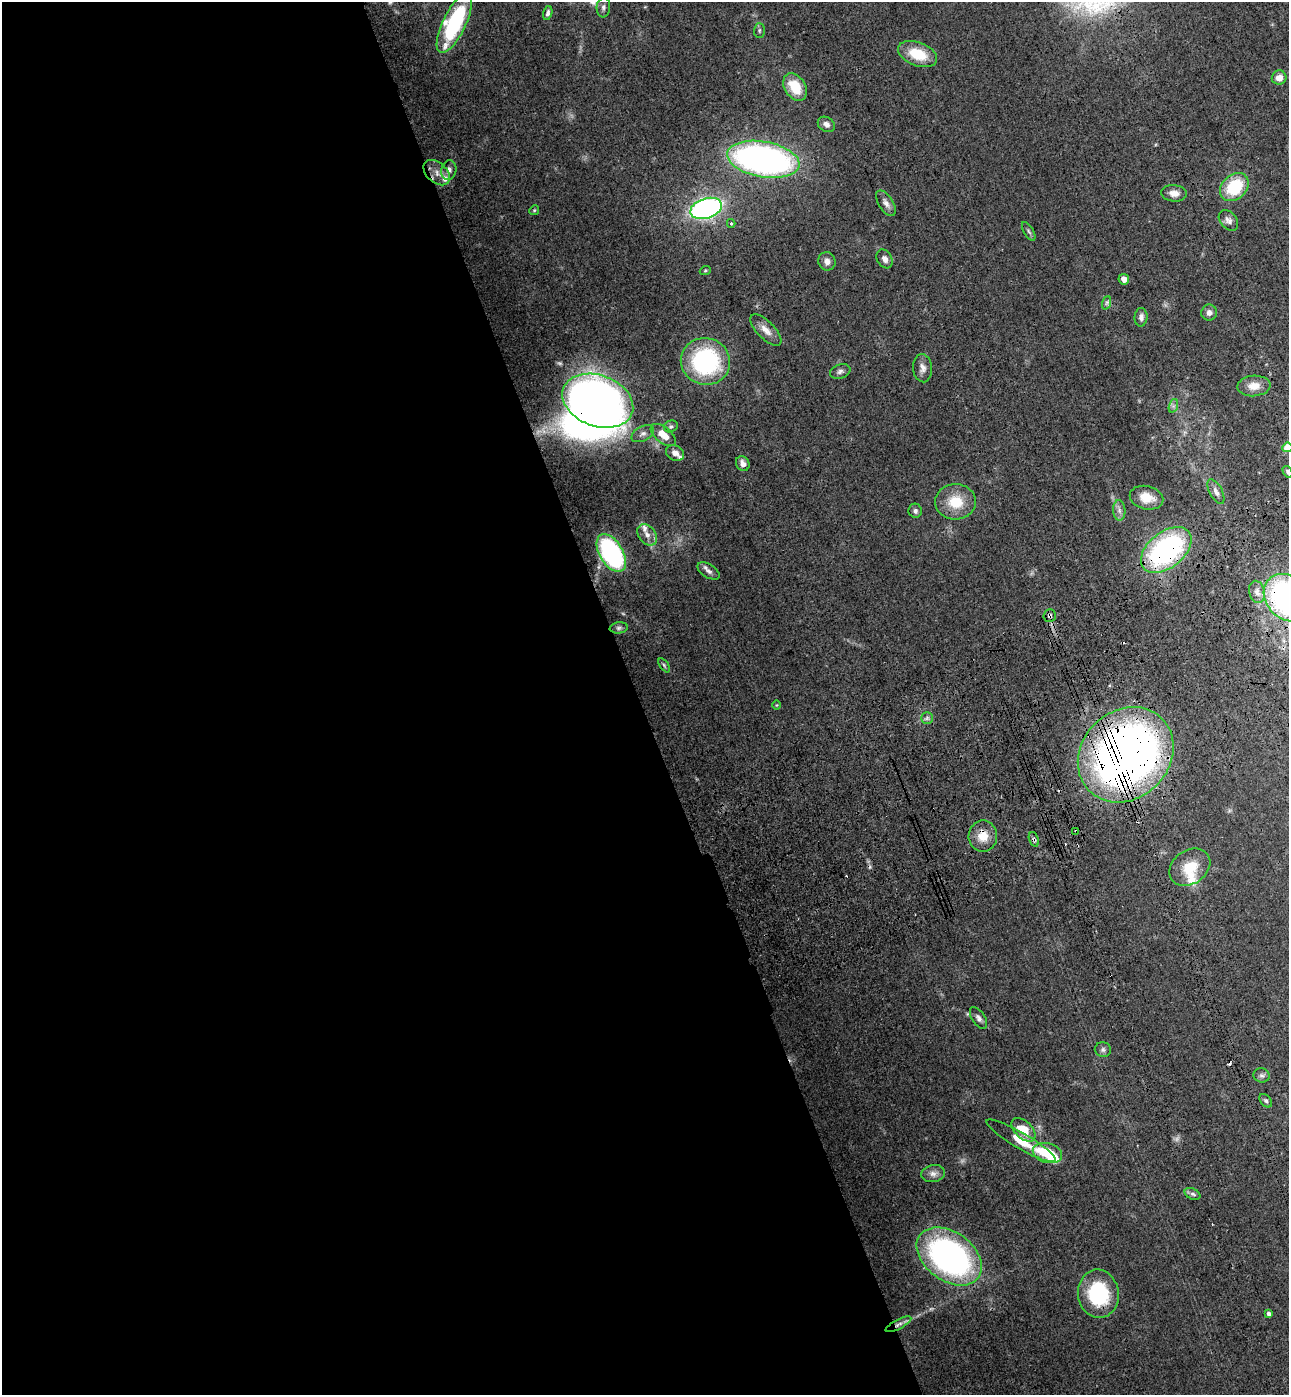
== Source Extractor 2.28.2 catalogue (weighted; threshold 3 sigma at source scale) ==
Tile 9 of 4 x 4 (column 1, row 3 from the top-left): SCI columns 344-1630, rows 1505-2897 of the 5706 x 5794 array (HDU 1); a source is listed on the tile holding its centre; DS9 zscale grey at full resolution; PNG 1291 x 1397 px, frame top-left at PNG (2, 2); each listed source drawn as its Kron ellipse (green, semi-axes under 4 px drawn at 4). Shown black and unused: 50% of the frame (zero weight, under 3 of 4 exposures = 6% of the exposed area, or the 3 px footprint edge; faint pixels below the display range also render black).
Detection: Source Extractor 2.28.2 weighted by HDU 2 'WHT'; one run over the whole footprint, this tile lists its part. Background 0.0787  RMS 0.0043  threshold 0.0195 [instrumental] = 3 sigma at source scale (4.5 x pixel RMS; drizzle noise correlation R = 1.50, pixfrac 1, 0.05/0.05 arcsec/px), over >= 5 px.
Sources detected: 83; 2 inside a brighter object's white glare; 3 cosmic-ray / hot-pixel residue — neither listed nor drawn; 4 inside a brighter listed object's ellipse — not listed separately; the other 74 listed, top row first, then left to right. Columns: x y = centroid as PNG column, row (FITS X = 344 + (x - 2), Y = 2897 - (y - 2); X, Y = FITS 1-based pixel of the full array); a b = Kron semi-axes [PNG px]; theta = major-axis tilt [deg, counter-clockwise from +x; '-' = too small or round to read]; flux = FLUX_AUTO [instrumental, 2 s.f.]
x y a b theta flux
603 7 10 6 85 1.3
548 13 7 4 74 1.2
454 23 33 11 64 44
759 30 7 5 89 0.82
918 54 20 11 -21 12
1279 78 7 7 - 3.3
795 87 15 10 -58 11
826 124 9 7 -32 2.1
763 159 36 18 -10 170
449 170 10 7 79 2.2
437 173 15 10 -41 4
1234 187 16 12 43 21
1174 193 13 8 -5 3.4
886 203 14 7 -58 2.4
706 208 16 10 18 110
534 210 5 4 - 0.52
1228 220 12 8 -50 2.1
731 223 4 3 - 0.65
1029 231 10 4 -60 0.95
885 259 10 7 -58 2
827 261 9 8 - 2.3
705 271 5 3 - 0.4
1124 279 5 5 - 2.9
1106 303 7 4 71 0.98
1209 313 8 8 - 2
1141 317 9 6 86 1.8
766 330 20 8 -45 3.9
705 361 25 23 -14 57
923 368 14 9 -85 2.6
840 371 10 7 18 1.5
1254 386 16 10 5 4.8
598 401 37 25 -21 310
1173 406 7 4 71 1
671 426 7 6 - 0.95
643 434 12 7 29 1.9
663 435 15 8 -39 5.9
1287 447 5 5 - 9.8
675 453 9 7 -29 2.3
743 463 8 6 -61 2.3
1288 472 6 4 -59 0.81
1216 491 14 6 -61 2.1
1146 498 17 11 -14 6.5
955 502 20 17 -1 12
1119 510 10 6 -87 1.7
915 511 7 6 - 1.4
647 535 12 8 -53 2.9
1166 550 29 18 39 76
611 553 21 11 -59 70
708 571 12 6 -32 1.8
1257 592 11 7 -77 2.5
1287 598 26 21 -45 110
1050 616 6 6 - 1.1
619 628 9 5 7 1
664 665 8 4 -55 0.74
776 705 5 3 - 0.33
927 718 5 5 - 0.95
1126 755 51 44 44 380
1076 831 4 2 - 0.76
983 836 15 14 - 6.6
1034 839 7 4 -70 0.91
1190 867 22 16 34 11
978 1018 12 6 -56 1.7
1103 1050 8 7 - 1.2
1262 1075 8 7 - 1.2
1266 1101 7 5 -50 0.9
1023 1130 14 8 -44 9.1
1021 1141 40 8 -30 13
1047 1153 15 9 -15 14
933 1173 12 8 9 2.4
1193 1194 8 5 -27 1.1
949 1256 36 24 -36 140
1098 1294 24 20 -81 32
1269 1314 4 4 - 1.3
898 1324 14 4 27 2.2
Overlapping masked pixels (flux is a lower limit): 10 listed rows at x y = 598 401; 1166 550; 1287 598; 1050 616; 1126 755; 1076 831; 983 836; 1034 839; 1098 1294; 898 1324
Isophote crosses this tile's border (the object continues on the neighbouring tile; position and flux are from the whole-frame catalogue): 3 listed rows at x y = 1287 447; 1288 472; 1287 598